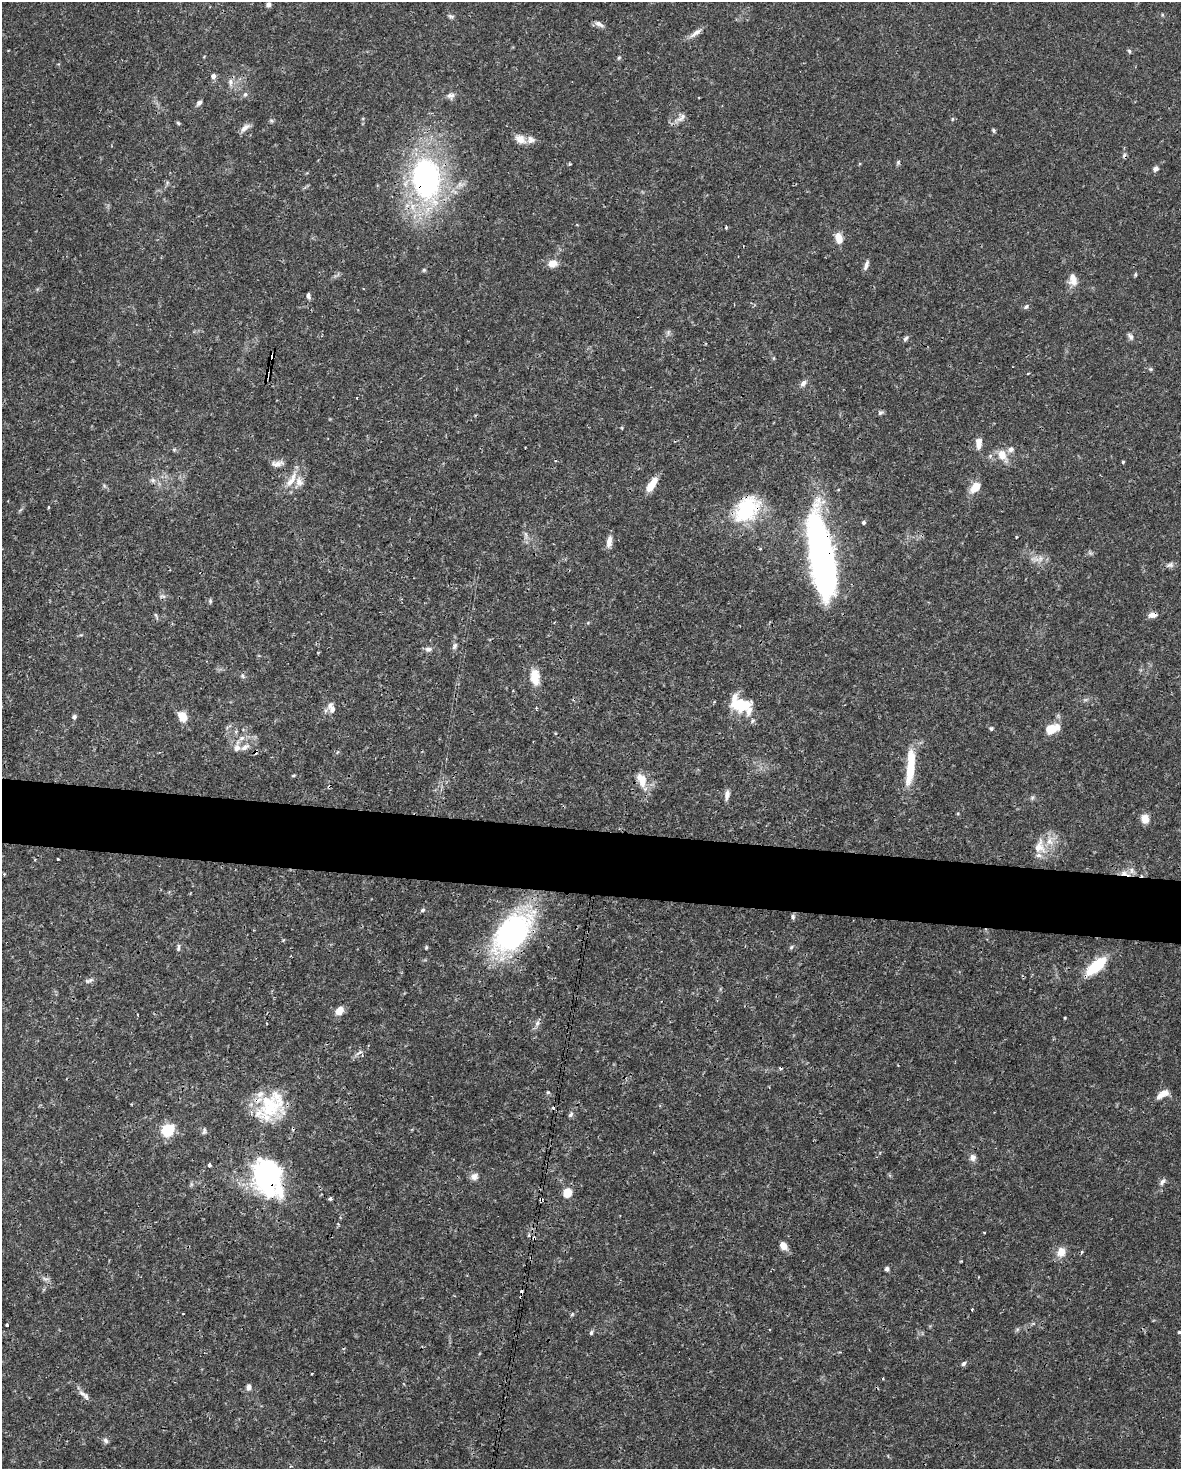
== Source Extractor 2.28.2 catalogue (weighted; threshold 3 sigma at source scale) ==
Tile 7 of 4 x 3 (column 3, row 2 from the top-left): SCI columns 2360-3538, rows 1694-3160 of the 4716 x 4739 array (HDU 1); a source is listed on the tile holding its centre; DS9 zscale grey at full resolution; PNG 1183 x 1471 px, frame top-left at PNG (2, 2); no overlay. Shown black and unused: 4% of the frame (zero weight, under 3 of 4 exposures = <1% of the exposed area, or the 3 px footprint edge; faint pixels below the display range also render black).
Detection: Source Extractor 2.28.2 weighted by HDU 2 'WHT'; one run over the whole footprint, this tile lists its part. Background 0.0444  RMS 0.0019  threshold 0.00835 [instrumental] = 3 sigma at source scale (4.5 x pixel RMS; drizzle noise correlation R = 1.50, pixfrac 1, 0.05/0.05 arcsec/px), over >= 5 px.
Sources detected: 146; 1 too faint to see at this stretch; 2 inside a brighter object's white glare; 8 cosmic-ray / hot-pixel residue — not listed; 10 inside a brighter listed object's ellipse — not listed separately; the other 125 listed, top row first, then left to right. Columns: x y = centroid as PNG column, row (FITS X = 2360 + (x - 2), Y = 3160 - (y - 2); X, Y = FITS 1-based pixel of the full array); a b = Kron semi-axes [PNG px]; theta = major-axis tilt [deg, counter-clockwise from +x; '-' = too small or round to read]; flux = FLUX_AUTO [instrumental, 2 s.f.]
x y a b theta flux
268 5 5 5 - 0.59
451 16 9 5 -15 0.41
599 24 12 6 -29 0.77
695 33 22 5 35 1.1
1129 51 6 4 -48 0.29
619 58 6 5 - 0.27
213 76 5 5 - 0.88
230 82 10 7 -89 0.85
245 94 7 5 62 0.41
451 96 11 8 10 0.85
199 103 7 5 48 0.58
681 118 15 8 47 1.1
952 119 5 3 - 0.21
178 123 6 4 -45 0.25
245 128 14 7 40 1.1
994 130 5 4 - 0.28
520 139 13 9 -27 1.7
898 162 7 5 65 0.32
1156 169 7 6 - 0.63
426 178 38 25 -83 48
726 227 3 3 - 0.45
839 238 12 8 -73 2.2
553 263 12 9 11 1.6
866 265 12 5 72 0.75
424 270 6 5 - 0.27
1135 274 6 3 71 0.23
1074 282 13 10 13 1.5
308 295 7 4 90 0.47
1026 306 8 5 46 0.38
668 332 8 5 75 0.43
1130 337 10 5 -58 0.58
905 338 8 5 49 0.42
1151 369 6 3 17 0.22
1028 373 4 2 - 0.17
803 383 10 7 46 0.75
357 398 3 2 - 0.15
880 413 7 6 - 0.4
622 428 5 3 - 0.16
979 443 12 7 88 1.5
1011 449 6 6 - 0.85
1002 455 14 9 -57 2.5
1123 462 4 3 - 0.24
277 464 18 6 5 1
153 480 7 6 - 0.52
291 480 29 8 59 2.7
652 485 16 7 57 3.1
975 488 15 9 47 2.2
48 507 4 3 - 0.19
747 509 29 20 47 15
864 522 4 4 - 0.38
526 534 7 4 -71 0.41
817 537 44 17 -85 51
1016 537 3 2 - 0.16
609 541 15 6 80 1.2
1035 559 14 6 -13 1.2
1170 565 12 7 11 0.69
163 596 9 4 -13 0.4
210 601 7 5 -71 0.29
156 615 6 4 -71 0.28
1152 615 10 6 9 1.2
454 646 9 6 65 0.57
428 649 9 7 2 0.73
242 676 8 3 -71 0.33
535 677 20 11 -85 3.2
741 704 29 17 -29 7.2
536 708 3 3 - 0.28
332 709 10 9 - 1
182 716 10 8 -56 3
74 717 6 5 - 0.42
991 729 5 5 - 0.32
1050 729 11 10 - 3.3
241 738 8 6 21 0.79
245 747 13 7 32 1.2
910 767 42 9 85 7.4
293 776 6 3 20 0.2
642 780 22 12 -69 3
727 795 13 6 77 0.97
1032 798 6 6 - 0.36
1145 819 11 9 87 1.6
1039 847 21 15 84 3.4
58 859 3 3 - 0.36
1125 873 16 6 -16 1.3
423 910 7 4 28 0.31
793 916 7 5 -89 0.38
512 932 36 22 49 50
426 947 5 4 - 0.23
791 947 6 5 - 0.32
178 948 11 4 85 0.46
1096 966 19 8 42 11
90 980 11 4 21 0.56
339 1011 8 7 - 2.3
1065 1018 3 3 - 0.17
537 1023 9 6 63 0.67
359 1052 13 4 29 0.6
548 1092 5 3 - 0.23
1162 1094 16 7 31 1.6
270 1106 36 31 -24 11
571 1114 8 5 60 0.47
168 1130 10 9 - 7.6
204 1131 10 5 85 0.44
973 1158 9 8 - 0.8
209 1165 4 3 - 0.53
474 1176 11 9 28 0.95
267 1177 36 25 -71 36
1162 1182 10 6 52 0.62
567 1192 6 5 - 7.7
330 1198 4 3 - 0.49
541 1199 4 3 - 0.59
338 1224 5 3 - 0.19
534 1238 5 4 - 0.32
783 1246 8 6 -54 1.8
1061 1252 9 8 - 2.4
887 1269 6 5 - 0.47
46 1279 12 3 -10 0.45
972 1309 3 3 - 0.19
572 1314 6 5 - 0.28
7 1325 3 3 - 0.31
1179 1332 3 3 - 0.44
591 1333 6 4 74 0.35
964 1363 7 5 47 0.42
312 1374 3 2 - 0.18
883 1379 3 3 - 0.17
248 1387 8 6 85 0.74
86 1396 12 7 -70 0.83
106 1441 8 6 -47 0.51
Overlapping masked pixels (flux is a lower limit): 10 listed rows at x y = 426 178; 747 509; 817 537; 1152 615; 1125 873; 512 932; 1096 966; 267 1177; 541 1199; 534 1238
Isophote crosses this tile's border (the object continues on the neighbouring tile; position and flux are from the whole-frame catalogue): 1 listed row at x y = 1179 1332